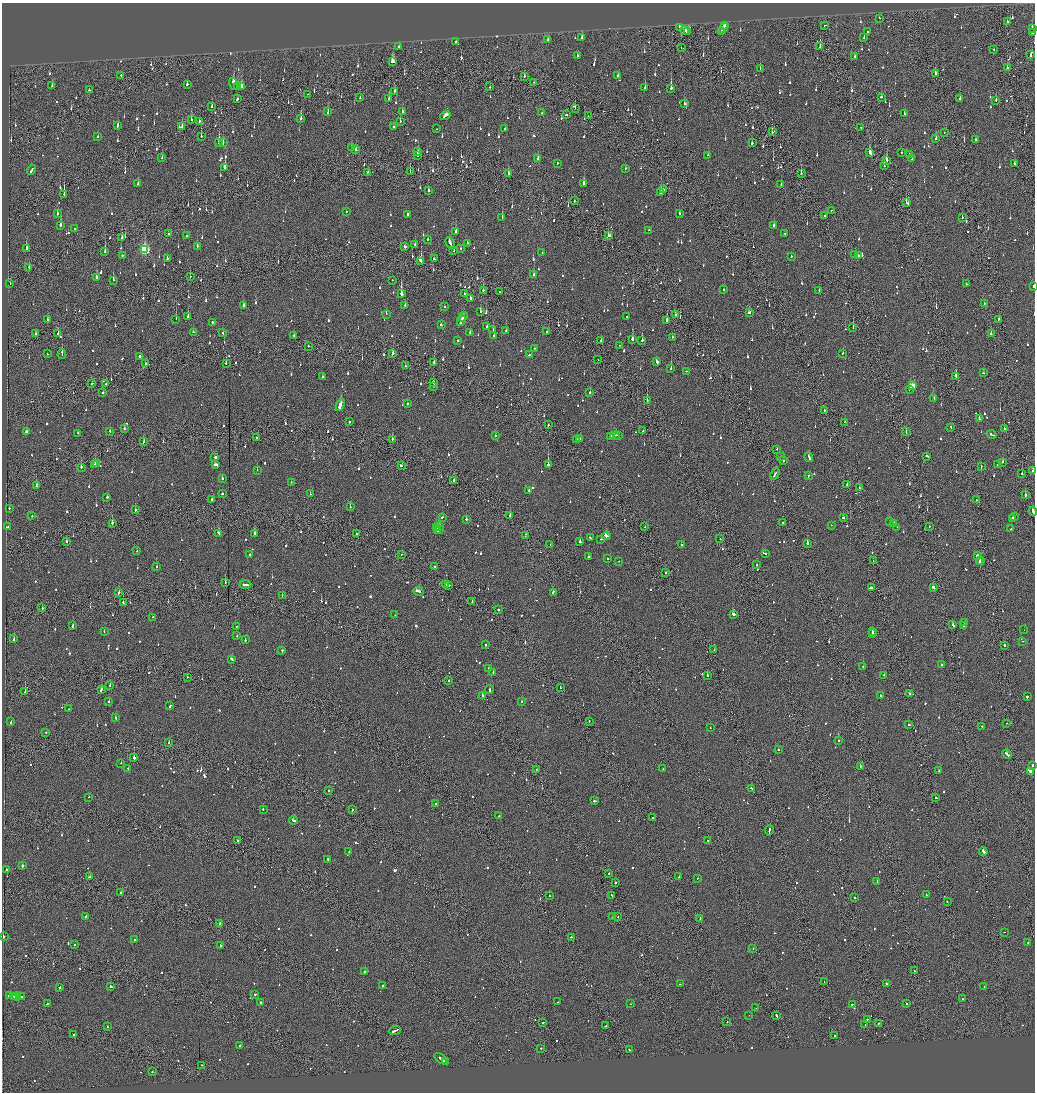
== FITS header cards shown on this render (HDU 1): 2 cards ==
NAXIS1  =                 2065
NAXIS2  =                 2180

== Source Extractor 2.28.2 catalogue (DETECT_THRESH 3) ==
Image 2065 x 2180 px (HDU 1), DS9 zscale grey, zoomed out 1/2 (1 PNG px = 2 x 2 image px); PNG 1037 x 1094 px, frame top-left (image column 1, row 2179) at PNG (2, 3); each listed source drawn as its Kron ellipse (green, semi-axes under 4 px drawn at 4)
Background -0.1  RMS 0.062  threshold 0.187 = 3 sigma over >= 5 px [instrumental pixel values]
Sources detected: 1402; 64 cannot appear on this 1/2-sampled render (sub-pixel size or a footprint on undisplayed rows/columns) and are neither listed nor drawn; of the other 1338, the 500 brightest by FLUX_AUTO listed and drawn (838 fainter detections omitted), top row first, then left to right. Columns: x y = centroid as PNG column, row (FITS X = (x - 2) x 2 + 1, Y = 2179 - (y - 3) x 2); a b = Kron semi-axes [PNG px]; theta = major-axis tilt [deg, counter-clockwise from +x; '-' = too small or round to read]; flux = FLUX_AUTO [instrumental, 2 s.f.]
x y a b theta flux
879 18 2 2 - 71
1007 22 2 2 - 61
825 25 2 2 - 140
725 26 3 3 - 95
680 28 3 2 - 110
723 28 5 2 - 150
1032 28 2 2 - 310
685 30 4 3 - 160
721 31 3 2 - 120
867 31 2 2 - 90
687 32 2 2 - 76
1033 33 2 1 - 150
582 37 3 2 - 58
864 37 2 2 - 170
548 39 2 2 - 63
456 42 2 2 - 69
398 46 2 2 - 70
820 46 2 1 - 57
681 48 2 2 - 53
993 49 2 2 - 52
1031 54 4 2 - 140
577 55 3 2 - 91
854 57 2 2 - 67
393 61 4 3 - 260
1007 68 2 2 - 480
760 69 2 1 - 57
935 74 3 2 - 120
121 75 2 2 - 54
524 76 2 2 - 99
618 76 2 2 - 94
534 82 2 1 - 120
187 84 2 2 - 130
233 84 6 3 -76 520
52 86 2 2 - 59
242 86 3 2 - 170
238 87 3 2 - 230
490 87 2 1 - 59
645 88 2 2 - 230
671 88 3 2 - 420
89 90 2 2 - 52
394 91 3 2 - 110
308 94 2 1 - 67
881 97 2 2 - 98
360 98 2 2 - 59
389 98 2 2 - 72
237 99 3 2 - 160
960 99 2 2 - 60
996 100 2 2 - 56
684 104 2 2 - 120
212 106 3 1 - 170
575 108 2 1 - 66
402 111 3 2 - 66
328 112 3 2 - 91
542 113 2 2 - 76
904 114 2 2 - 98
566 115 2 2 - 60
445 116 5 2 - 220
588 116 2 2 - 71
301 118 2 2 - 290
191 119 2 2 - 64
199 121 2 2 - 100
400 121 2 2 - 83
118 126 2 2 - 120
182 126 3 2 - 72
393 127 2 2 - 62
861 128 2 1 - 270
436 129 2 2 - 66
505 129 2 2 - 80
772 132 3 2 - 99
944 133 2 2 - 130
201 136 2 2 - 110
98 137 2 2 - 73
935 139 2 2 - 150
976 140 3 2 - 92
223 142 4 2 - 130
219 143 3 2 - 290
752 143 2 2 - 230
351 147 3 2 - 85
356 150 2 2 - 56
418 152 3 2 - 200
901 152 2 2 - 54
870 153 4 2 - 140
418 155 2 2 - 130
708 155 2 2 - 68
909 155 2 2 - 65
162 158 3 2 - 57
538 158 3 2 - 84
912 159 2 2 - 89
886 160 3 2 - 370
557 163 2 2 - 83
1015 164 2 2 - 59
884 166 2 2 - 76
225 167 3 2 - 310
625 168 2 2 - 89
32 170 5 2 - 210
368 172 2 2 - 52
410 172 2 1 - 140
508 173 2 2 - 110
801 173 2 1 - 83
584 183 2 2 - 370
138 184 2 2 - 330
781 185 2 2 - 91
429 190 3 2 - 57
663 190 2 2 - 130
661 192 2 2 - 330
64 194 3 1 - 310
574 201 2 2 - 78
906 203 3 2 - 66
831 210 2 2 - 69
346 212 2 1 - 130
679 213 2 2 - 69
57 214 2 2 - 260
407 214 2 2 - 85
825 216 2 2 - 200
502 217 3 2 - 92
962 217 2 2 - 100
774 225 2 2 - 80
60 226 2 2 - 280
75 229 2 2 - 210
648 230 2 2 - 85
455 231 4 2 - 110
785 233 2 1 - 59
168 234 2 2 - 65
187 236 2 2 - 60
608 236 3 2 - 230
122 237 3 2 - 84
428 239 2 2 - 330
450 243 6 2 -66 210
467 243 2 2 - 76
415 244 2 2 - 69
197 246 2 2 - 74
405 247 2 2 - 68
460 248 2 2 - 57
26 249 3 2 - 300
145 249 4 3 - 1200
105 251 3 2 - 330
454 251 3 1 - 63
542 252 2 2 - 86
855 255 2 2 - 71
122 256 2 2 - 78
791 256 2 2 - 220
858 256 2 2 - 59
167 259 3 2 - 100
434 259 2 2 - 59
421 262 4 2 - 440
29 267 2 2 - 110
534 275 2 2 - 250
190 277 2 1 - 90
96 278 2 2 - 350
113 280 3 2 - 130
392 280 2 1 - 67
10 284 2 1 - 85
966 284 2 2 - 58
1033 286 2 1 - 120
483 290 2 2 - 110
724 290 2 2 - 76
499 291 2 2 - 51
819 291 2 2 - 52
401 294 3 2 - 1200
464 294 2 2 - 66
470 298 2 1 - 250
984 303 2 2 - 67
243 305 2 2 - 110
405 305 2 2 - 150
444 306 2 2 - 150
480 311 2 2 - 65
749 312 3 2 - 74
386 314 2 2 - 230
675 315 2 2 - 68
188 317 2 2 - 440
463 317 5 2 - 200
626 317 2 2 - 55
47 319 2 2 - 70
176 319 2 2 - 160
999 319 2 1 - 330
461 320 5 2 - 210
667 320 2 2 - 410
212 322 2 2 - 140
441 325 3 2 - 75
487 326 2 2 - 66
853 328 2 1 - 270
493 330 2 2 - 64
506 331 2 2 - 99
547 331 2 2 - 52
193 332 2 2 - 62
470 332 2 2 - 88
58 333 2 2 - 77
223 333 3 2 - 93
35 334 2 2 - 83
991 334 2 2 - 190
294 335 2 2 - 54
494 336 3 2 - 300
672 337 2 2 - 150
632 339 2 2 - 390
458 340 2 2 - 260
642 340 2 2 - 280
601 341 2 2 - 67
620 345 2 2 - 99
308 346 2 1 - 61
534 348 2 2 - 180
393 353 3 2 - 230
843 353 2 2 - 60
47 354 2 1 - 110
62 354 5 2 - 320
529 355 2 2 - 140
139 356 2 2 - 220
598 360 2 1 - 100
434 362 2 2 - 190
657 362 3 2 - 150
226 363 2 2 - 65
145 364 2 2 - 94
406 366 3 2 - 57
671 368 2 2 - 140
686 371 2 2 - 68
983 373 2 2 - 64
956 376 4 1 - 2700
323 377 2 2 - 63
433 382 3 2 - 480
92 383 3 1 - 87
106 384 2 2 - 73
434 386 2 1 - 210
913 386 3 3 - 210
910 389 2 2 - 190
590 392 2 2 - 54
103 393 2 2 - 260
934 398 2 2 - 200
647 401 2 1 - 200
407 404 2 2 - 170
340 405 6 2 66 1300
824 410 2 1 - 110
979 419 2 2 - 84
349 422 2 2 - 130
845 422 3 2 - 70
548 425 2 2 - 150
951 427 3 2 - 55
124 429 2 2 - 60
1004 429 2 2 - 120
110 431 2 2 - 92
643 431 2 2 - 80
27 432 2 2 - 520
906 432 2 1 - 65
78 433 2 2 - 76
991 434 5 2 - 250
495 435 2 2 - 140
618 435 2 1 - 77
615 436 5 1 - 210
257 437 2 2 - 66
610 437 2 2 - 190
392 439 2 2 - 170
577 439 2 2 - 63
580 439 3 2 - 130
144 442 3 2 - 92
777 449 2 2 - 53
927 456 3 2 - 76
215 457 2 2 - 230
781 457 3 2 - 110
809 457 5 2 - 240
783 461 2 2 - 85
1003 462 2 2 - 150
97 463 3 3 - 140
95 464 2 2 - 86
998 464 2 2 - 55
215 465 4 2 - 140
548 465 2 2 - 1500
401 466 3 2 - 120
81 467 3 2 - 130
981 467 2 2 - 56
257 470 2 2 - 67
1033 471 2 2 - 87
775 474 6 1 60 240
1022 474 2 2 - 110
808 476 2 2 - 56
222 479 2 2 - 73
453 480 2 1 - 140
291 482 2 2 - 77
847 484 2 2 - 55
36 485 3 2 - 150
859 488 2 2 - 83
529 490 2 2 - 95
222 494 2 2 - 85
310 494 2 2 - 53
1025 495 2 2 - 210
107 497 2 2 - 72
212 499 3 2 - 130
977 500 2 1 - 58
350 507 2 2 - 67
10 508 2 2 - 63
135 510 3 2 - 130
1033 511 4 2 - 240
510 515 2 2 - 240
32 516 2 2 - 56
1014 516 2 2 - 70
442 517 3 1 - 88
843 518 3 2 - 61
1012 518 3 2 - 110
466 519 2 2 - 110
890 521 2 2 - 240
112 523 2 2 - 370
782 523 2 2 - 120
894 523 2 2 - 64
831 525 2 2 - 72
439 526 2 2 - 150
929 526 2 2 - 55
7 527 2 2 - 470
645 527 2 2 - 55
897 527 2 1 - 67
436 528 2 2 - 130
1011 529 2 2 - 170
440 530 2 2 - 59
438 531 4 2 - 140
219 533 4 2 - 190
356 533 2 1 - 96
254 534 3 2 - 310
525 535 3 1 - 110
606 536 4 2 - 320
591 538 3 2 - 170
601 539 2 2 - 86
720 539 2 1 - 66
67 541 3 2 - 86
580 542 2 2 - 150
807 543 3 2 - 270
550 545 2 2 - 68
681 545 2 2 - 58
137 551 2 2 - 75
765 554 2 2 - 69
250 555 2 1 - 53
401 555 2 2 - 66
977 555 2 2 - 630
588 557 2 2 - 110
607 558 2 2 - 130
980 560 2 2 - 290
618 561 2 2 - 81
873 561 2 1 - 200
979 562 2 1 - 270
757 565 2 2 - 69
157 566 2 2 - 86
435 567 2 1 - 97
666 573 2 1 - 97
225 582 2 2 - 130
245 584 6 2 -3 210
446 584 3 2 - 130
449 585 3 2 - 95
871 588 3 2 - 120
933 588 4 2 - 170
418 591 5 2 - 220
119 592 3 2 - 110
553 592 2 2 - 180
282 595 2 1 - 67
472 601 2 1 - 53
123 603 4 2 - 270
42 608 2 2 - 120
498 610 2 2 - 240
733 614 3 2 - 880
395 615 2 2 - 81
152 617 2 2 - 110
965 623 2 2 - 210
73 625 3 2 - 110
953 625 3 2 - 96
964 626 2 1 - 52
236 627 2 2 - 53
1024 630 2 1 - 100
104 631 2 2 - 56
872 631 3 2 - 110
873 634 3 2 - 130
237 636 2 2 - 55
14 639 3 2 - 140
245 640 3 2 - 83
1023 641 2 2 - 68
486 645 2 2 - 110
1004 645 3 2 - 250
714 650 2 1 - 210
282 651 2 2 - 110
232 659 4 2 - 170
941 665 2 2 - 91
863 667 2 2 - 59
488 668 2 2 - 220
493 673 2 2 - 83
707 675 2 2 - 54
884 675 2 2 - 59
187 677 2 2 - 67
449 681 2 1 - 71
110 685 2 2 - 78
560 688 2 2 - 94
101 689 3 2 - 220
489 689 4 2 - 140
25 692 2 1 - 290
909 693 2 2 - 140
482 695 2 2 - 170
880 695 2 2 - 140
1027 696 3 2 - 560
109 702 2 2 - 110
522 702 2 2 - 63
170 706 2 2 - 72
69 709 2 2 - 82
115 717 3 2 - 70
589 721 2 1 - 54
11 722 3 2 - 73
1007 723 2 1 - 69
909 725 2 2 - 71
982 727 2 2 - 98
710 728 2 1 - 100
46 732 2 2 - 91
839 741 2 2 - 60
169 742 2 2 - 71
778 750 2 2 - 66
1007 754 5 2 - 340
134 758 2 2 - 650
121 763 2 2 - 78
1032 765 2 2 - 98
860 766 2 2 - 170
127 768 2 2 - 120
663 769 2 1 - 52
536 770 2 1 - 56
939 771 2 2 - 53
1030 771 4 3 - 370
751 788 2 2 - 61
329 791 2 1 - 150
89 797 2 2 - 89
935 797 2 2 - 100
594 801 3 2 - 150
435 804 2 2 - 64
263 809 2 2 - 60
352 810 2 1 - 110
499 816 2 2 - 68
653 818 2 1 - 270
293 820 4 2 - 180
769 830 5 1 - 190
708 840 2 2 - 61
237 841 2 2 - 56
983 851 4 2 - 280
349 852 2 1 - 59
328 859 2 2 - 260
22 866 2 2 - 530
6 870 3 2 - 99
609 873 2 2 - 57
90 877 3 2 - 120
679 877 2 1 - 77
698 878 2 1 - 130
877 881 2 1 - 260
615 882 2 2 - 200
121 892 3 2 - 120
612 895 3 1 - 140
926 895 2 1 - 110
549 896 2 2 - 59
855 898 2 2 - 350
947 901 2 1 - 75
86 916 3 2 - 63
613 916 2 2 - 280
618 917 2 2 - 94
700 918 3 1 - 100
220 923 2 2 - 160
1004 932 2 1 - 70
3 936 2 2 - 120
571 937 2 2 - 65
134 940 2 2 - 97
1028 942 2 1 - 87
75 944 2 2 - 66
220 945 2 2 - 88
753 948 2 1 - 150
914 971 2 1 - 130
364 972 2 2 - 340
824 982 2 1 - 110
886 983 2 2 - 100
680 984 2 2 - 280
110 986 2 1 - 4400
382 986 2 2 - 62
984 986 2 2 - 370
60 987 3 2 - 130
255 994 2 2 - 100
9 995 2 2 - 68
13 996 3 2 - 160
17 997 4 2 - 220
21 997 3 2 - 130
963 999 3 2 - 110
260 1002 2 2 - 68
558 1002 2 2 - 240
47 1004 3 2 - 110
630 1004 2 2 - 190
852 1004 3 1 - 180
906 1004 2 2 - 190
756 1008 2 1 - 54
749 1015 2 2 - 72
776 1015 3 1 - 190
867 1019 2 2 - 190
727 1022 2 2 - 170
543 1023 2 2 - 52
878 1023 2 1 - 59
865 1025 2 1 - 59
606 1026 2 2 - 430
107 1027 2 2 - 100
395 1031 6 2 19 240
73 1035 2 1 - 130
835 1036 3 2 - 220
240 1045 2 2 - 230
541 1048 2 2 - 67
629 1050 2 2 - 53
441 1059 7 2 -36 330
445 1062 3 1 - 120
202 1065 2 2 - 62
152 1072 2 1 - 80
At the frame edge (FLAGS 8, measured only in part): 5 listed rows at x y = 1033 33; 1033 286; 1033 471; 1033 511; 1032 765
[838 fainter detections neither listed nor drawn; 64 sub-pixel or undisplayed-footprint detections neither listed nor drawn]